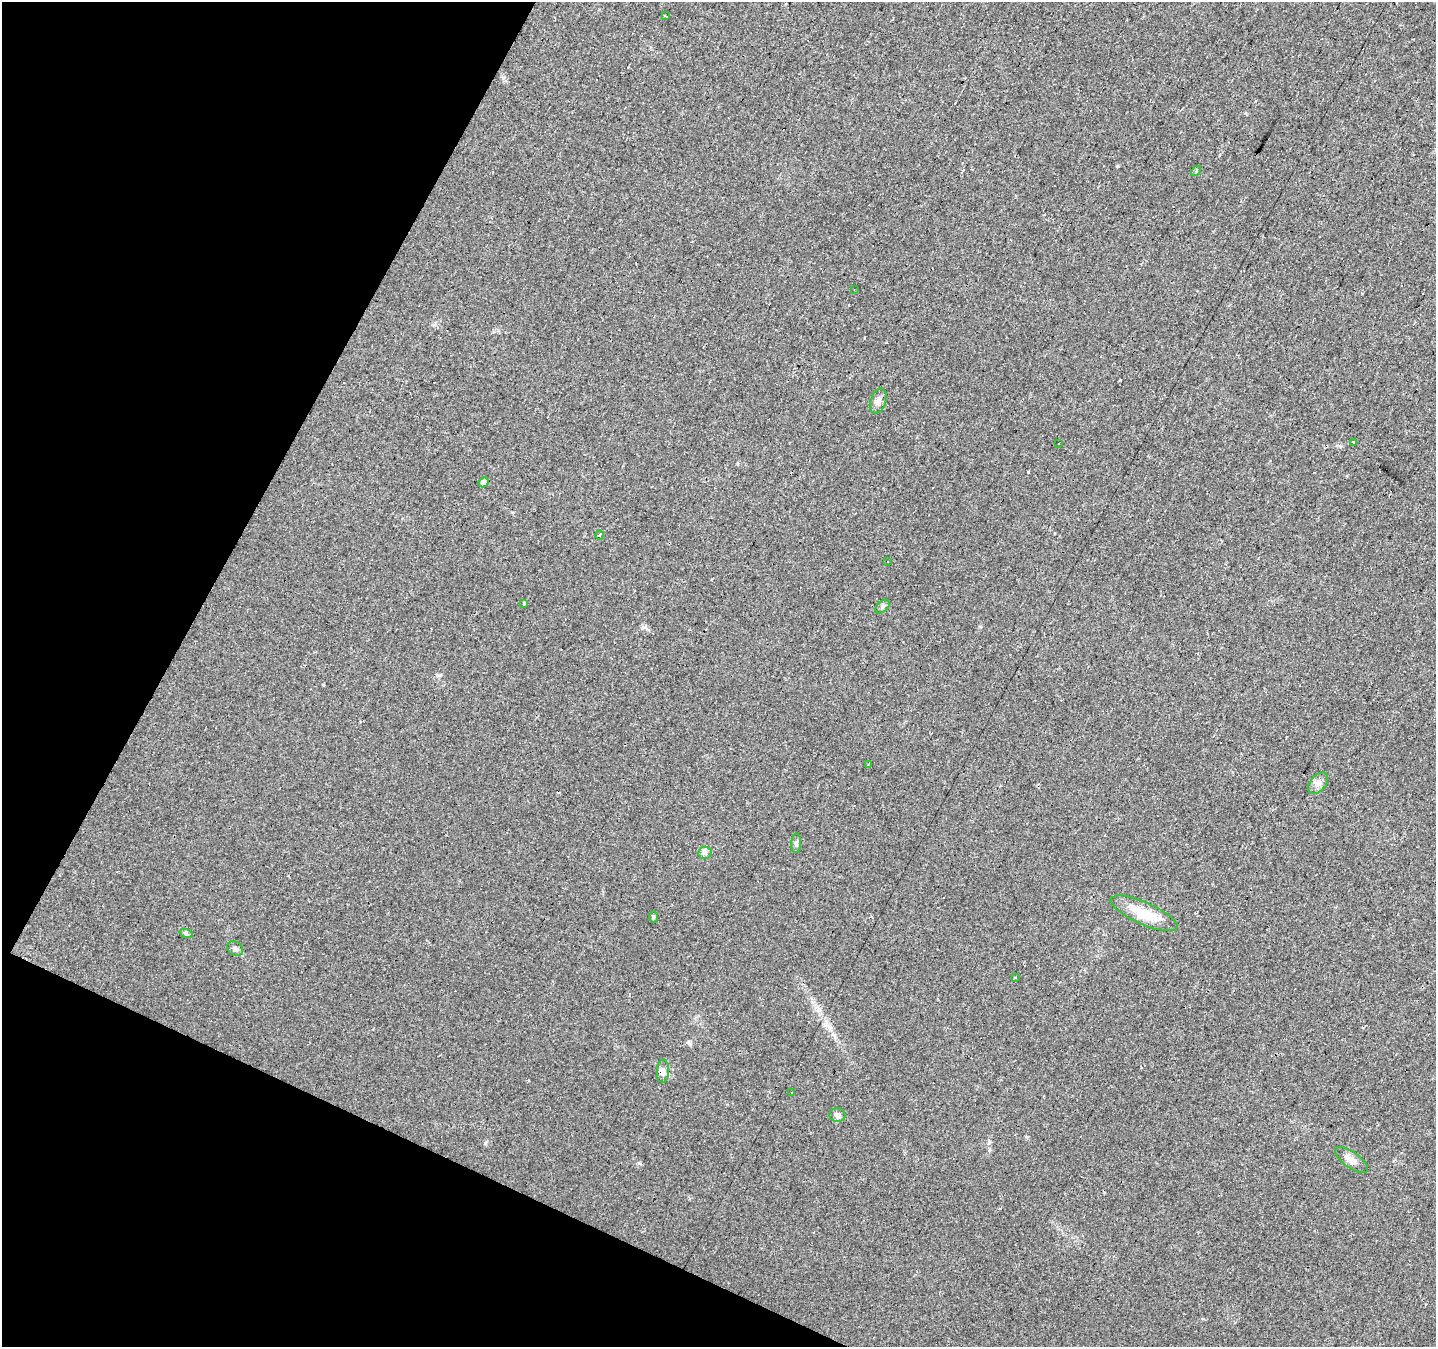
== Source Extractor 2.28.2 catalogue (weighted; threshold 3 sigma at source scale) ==
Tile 9 of 4 x 4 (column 1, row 3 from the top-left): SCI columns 4-1437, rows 1608-2952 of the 5738 x 5839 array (HDU 1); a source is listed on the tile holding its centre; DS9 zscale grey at full resolution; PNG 1438 x 1349 px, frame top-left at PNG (2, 2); each listed source drawn as its Kron ellipse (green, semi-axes under 4 px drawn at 4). Shown black and unused: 22% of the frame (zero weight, under 2 of 3 exposures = <1% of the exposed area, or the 3 px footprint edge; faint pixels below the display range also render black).
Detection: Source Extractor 2.28.2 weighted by HDU 2 'WHT'; one run over the whole footprint, this tile lists its part. Background 0.0226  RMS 0.0061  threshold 0.0275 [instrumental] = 3 sigma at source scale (4.5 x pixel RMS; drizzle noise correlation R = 1.50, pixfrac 1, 0.0396/0.0396 arcsec/px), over >= 5 px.
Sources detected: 38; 14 cosmic-ray / hot-pixel residue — neither listed nor drawn; the other 24 listed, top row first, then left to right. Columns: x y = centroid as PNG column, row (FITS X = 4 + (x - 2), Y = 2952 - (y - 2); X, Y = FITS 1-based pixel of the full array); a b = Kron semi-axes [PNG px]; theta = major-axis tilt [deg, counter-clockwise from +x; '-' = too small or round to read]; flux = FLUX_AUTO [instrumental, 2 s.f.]
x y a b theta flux
665 16 4 2 - 0.63
1196 171 6 3 45 0.77
854 290 3 2 - 0.35
878 401 13 7 70 3
1354 442 3 3 - 1.5
1059 444 3 2 - 0.43
483 482 5 4 - 3.8
599 535 4 3 - 37
887 562 3 3 - 2.9
523 604 3 3 - 9.4
882 607 8 5 44 1.4
868 764 3 3 - 0.42
1318 783 12 8 50 3.2
796 843 10 5 89 1.5
705 853 6 6 - 1.7
1144 913 36 11 -24 17
653 917 6 4 89 0.81
186 933 7 4 -19 1.1
235 949 8 6 -41 1.7
1015 977 3 2 - 0.61
663 1071 12 6 87 2.6
791 1092 3 3 - 3.4
837 1115 8 7 - 2.5
1351 1160 19 8 -34 5.1
Unlisted compact peaks at least as high as the median listed source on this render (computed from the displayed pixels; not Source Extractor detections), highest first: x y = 645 627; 485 1143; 830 1027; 639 1163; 1028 472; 1117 166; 980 627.